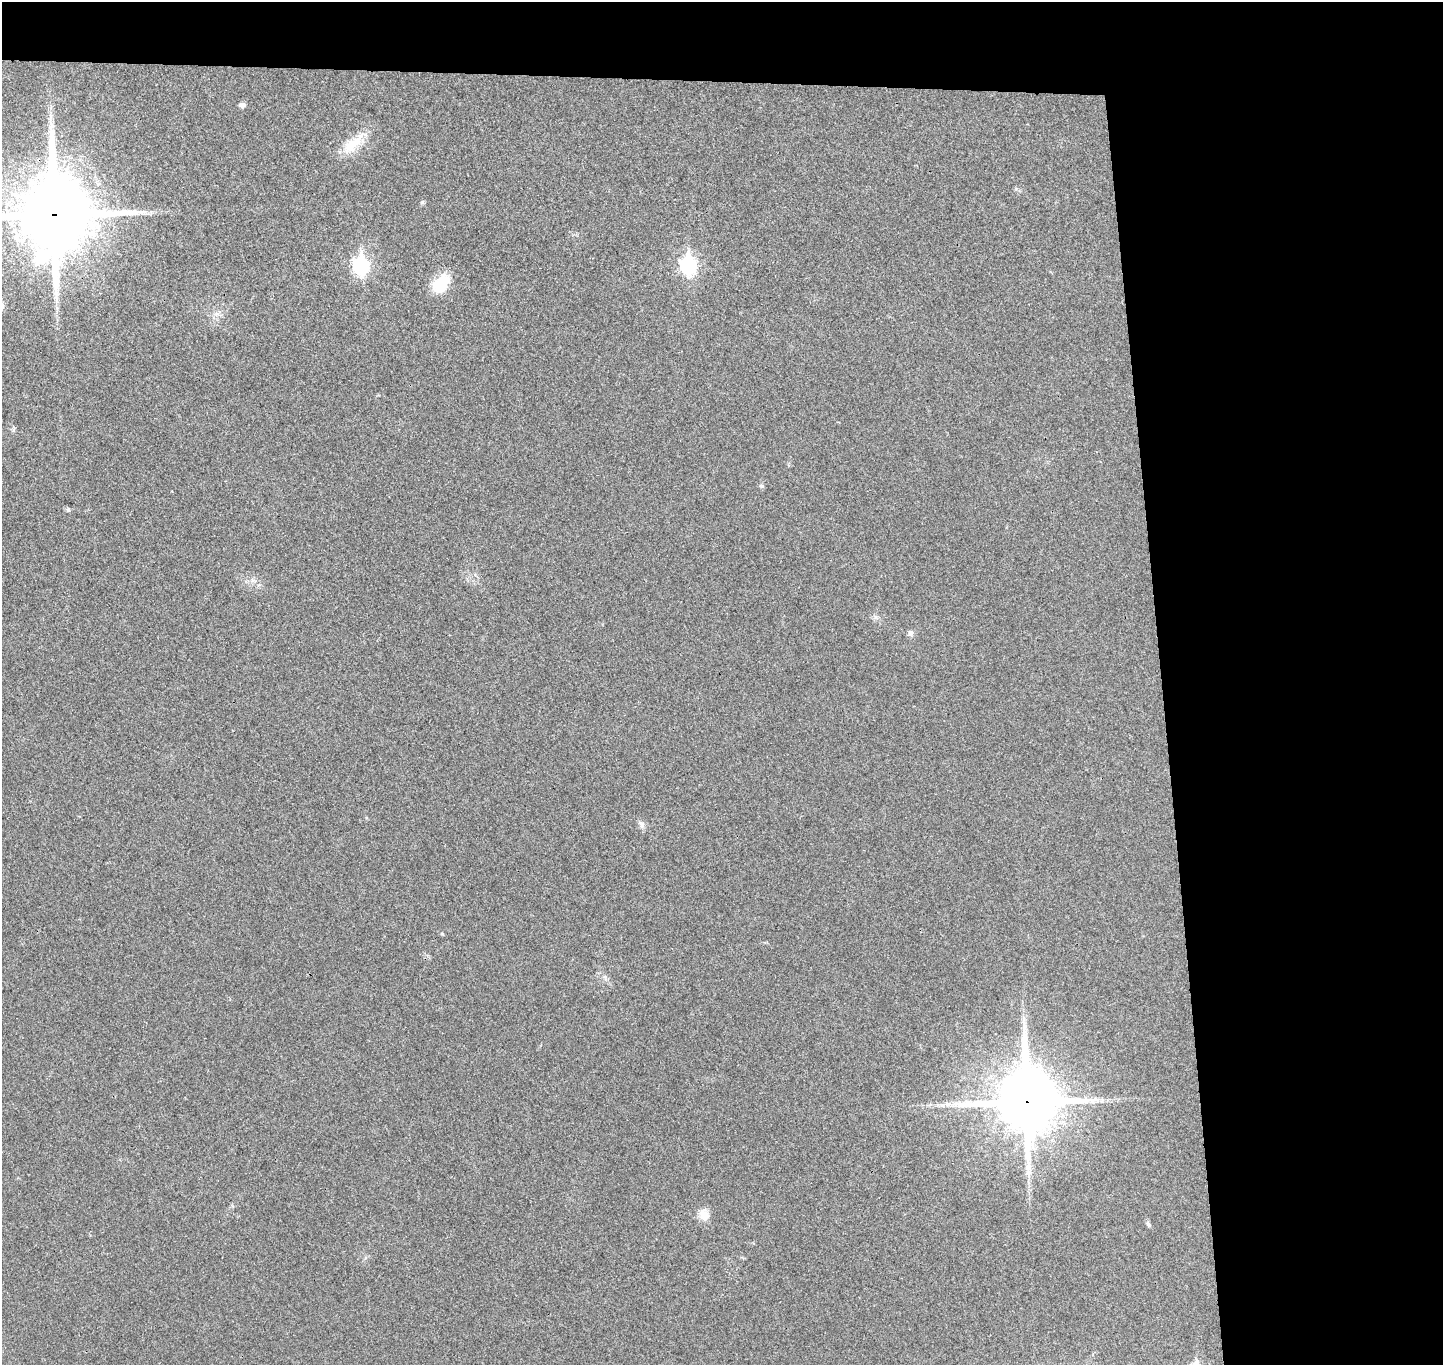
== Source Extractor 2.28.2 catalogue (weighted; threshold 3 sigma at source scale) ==
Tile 3 of 3 x 3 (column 3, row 1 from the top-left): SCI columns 2939-4379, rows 2859-4221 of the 4436 x 4365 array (HDU 1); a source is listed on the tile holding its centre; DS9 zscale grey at full resolution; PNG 1445 x 1367 px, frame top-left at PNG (2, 2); no overlay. Shown black and unused: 24% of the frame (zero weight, under 3 of 4 exposures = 6% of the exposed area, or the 3 px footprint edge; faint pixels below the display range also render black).
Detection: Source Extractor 2.28.2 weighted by HDU 2 'WHT'; one run over the whole footprint, this tile lists its part. Background 0.0268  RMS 0.006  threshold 0.0269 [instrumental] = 3 sigma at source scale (4.5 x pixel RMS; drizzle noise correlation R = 1.50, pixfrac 1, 0.05/0.05 arcsec/px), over >= 5 px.
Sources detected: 18; all 18 listed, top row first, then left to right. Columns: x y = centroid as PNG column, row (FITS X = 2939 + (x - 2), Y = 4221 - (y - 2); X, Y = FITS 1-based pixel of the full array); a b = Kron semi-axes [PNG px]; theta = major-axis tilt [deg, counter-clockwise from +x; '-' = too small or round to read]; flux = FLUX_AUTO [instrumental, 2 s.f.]
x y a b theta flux
242 105 8 6 5 2.1
353 143 40 14 41 16
422 203 6 4 2 0.85
53 214 27 25 85 5800
688 265 9 7 -86 140
361 266 9 7 -87 150
441 284 26 17 51 18
761 486 7 5 -22 1.1
68 510 6 5 - 1
252 580 7 4 -71 1.4
875 617 7 7 - 1.6
911 633 9 7 83 2
641 824 11 8 -69 2.6
442 934 6 3 -19 0.67
1026 1102 24 21 -87 3700
943 1105 8 6 18 1.9
704 1215 14 12 -77 7.2
1148 1224 10 4 -64 1.3
Overlapping masked pixels (flux is a lower limit): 2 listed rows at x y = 53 214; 1026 1102
Isophote crosses this tile's border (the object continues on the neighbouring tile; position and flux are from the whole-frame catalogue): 1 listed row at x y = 53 214